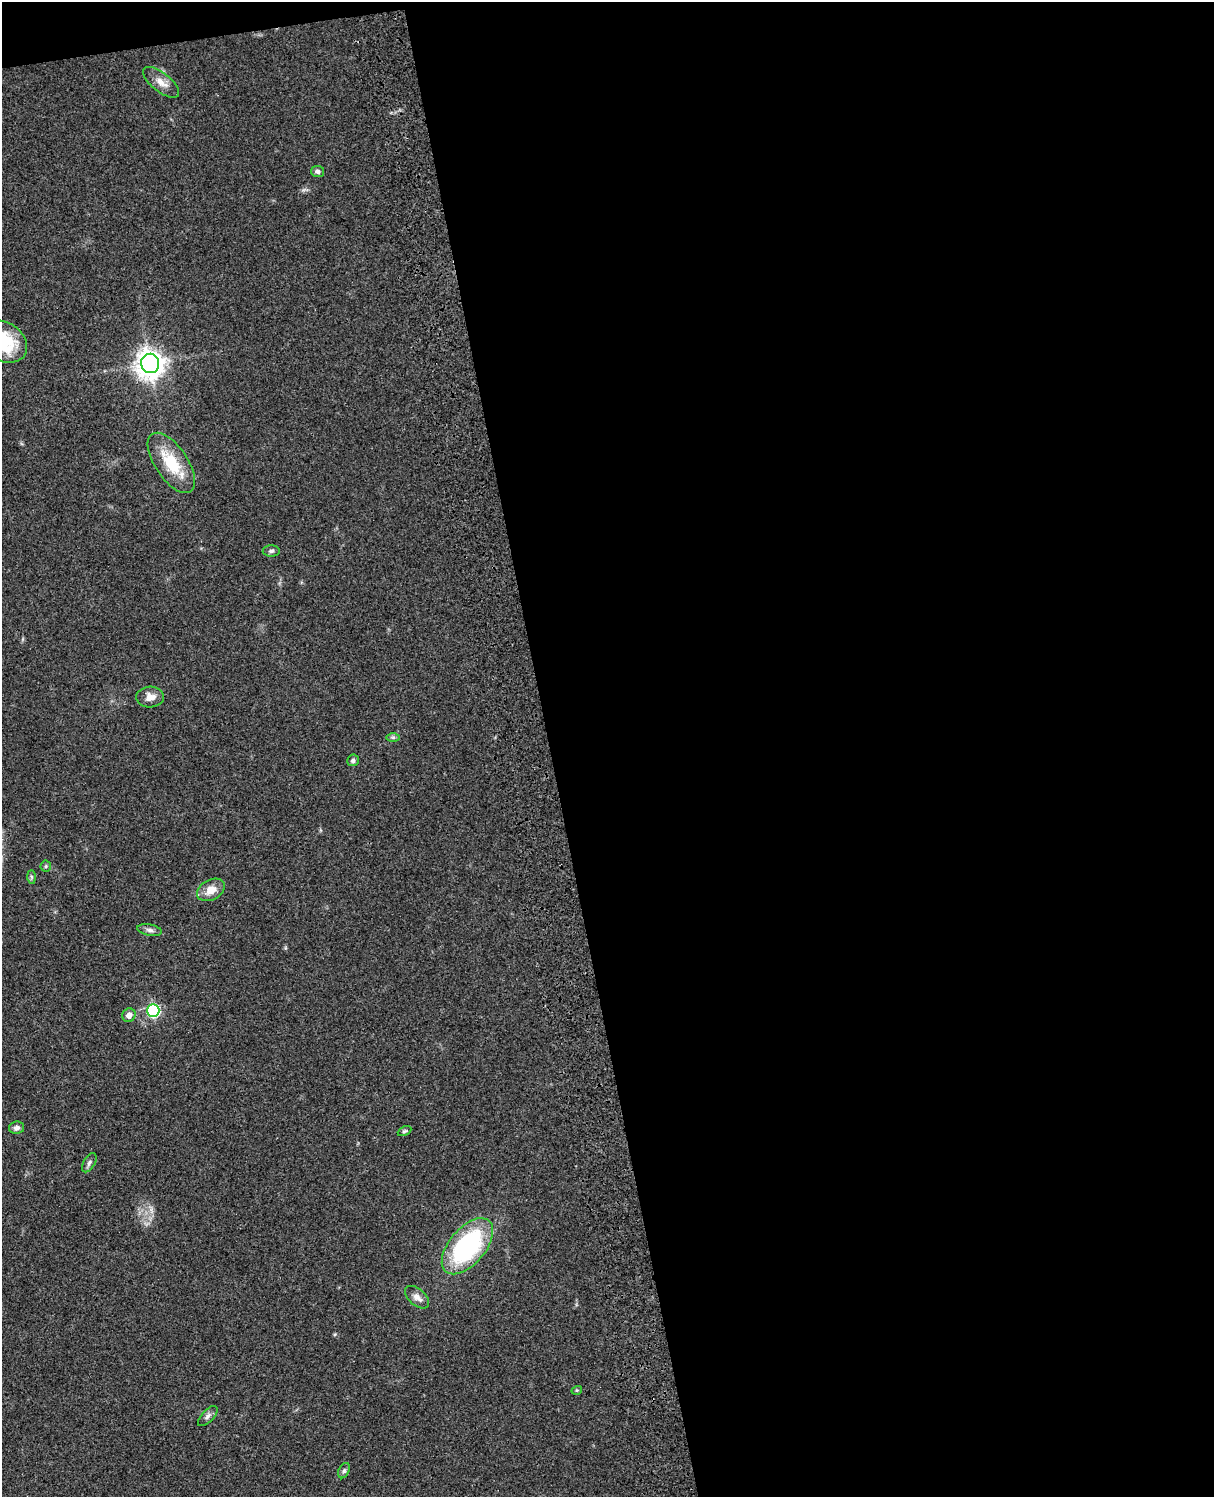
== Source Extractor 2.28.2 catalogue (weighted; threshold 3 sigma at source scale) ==
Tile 4 of 4 x 3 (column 4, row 1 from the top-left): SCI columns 3757-4968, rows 3268-4762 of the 5088 x 4926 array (HDU 1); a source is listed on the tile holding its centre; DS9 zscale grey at full resolution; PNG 1216 x 1499 px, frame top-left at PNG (2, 2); each listed source drawn as its Kron ellipse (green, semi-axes under 4 px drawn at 4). Shown black and unused: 56% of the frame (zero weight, under 3 of 4 exposures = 6% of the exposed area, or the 3 px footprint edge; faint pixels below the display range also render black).
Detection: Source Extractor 2.28.2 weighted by HDU 2 'WHT'; one run over the whole footprint, this tile lists its part. Background 0.103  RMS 0.0065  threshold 0.0292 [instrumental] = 3 sigma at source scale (4.5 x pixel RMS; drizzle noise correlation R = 1.50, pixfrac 1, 0.05/0.05 arcsec/px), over >= 5 px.
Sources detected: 23; all 23 listed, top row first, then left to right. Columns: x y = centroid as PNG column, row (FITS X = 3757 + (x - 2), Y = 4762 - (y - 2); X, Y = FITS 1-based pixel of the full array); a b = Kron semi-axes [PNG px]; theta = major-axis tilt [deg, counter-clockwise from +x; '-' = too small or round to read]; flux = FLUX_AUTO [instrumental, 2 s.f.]
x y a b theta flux
161 82 22 9 -38 6.7
318 171 6 5 - 2
4 342 25 19 -34 31
150 363 9 9 - 730
171 463 34 16 -56 27
271 551 8 5 1 1.6
150 697 14 10 2 5.8
393 737 7 4 0 1.2
353 760 6 6 - 1.7
46 866 5 5 - 0.93
31 877 7 4 -89 1
211 890 15 10 28 8
150 930 12 5 -11 2.4
153 1010 6 6 - 87
129 1015 7 6 - 4.3
16 1128 7 6 - 2.6
404 1131 7 4 26 1
89 1163 10 5 59 1.9
467 1246 33 18 50 99
417 1297 14 8 -42 4.2
577 1390 5 3 - 0.65
208 1416 12 6 46 2.3
344 1471 8 5 63 1.5
Isophote crosses this tile's border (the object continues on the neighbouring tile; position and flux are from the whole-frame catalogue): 1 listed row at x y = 4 342